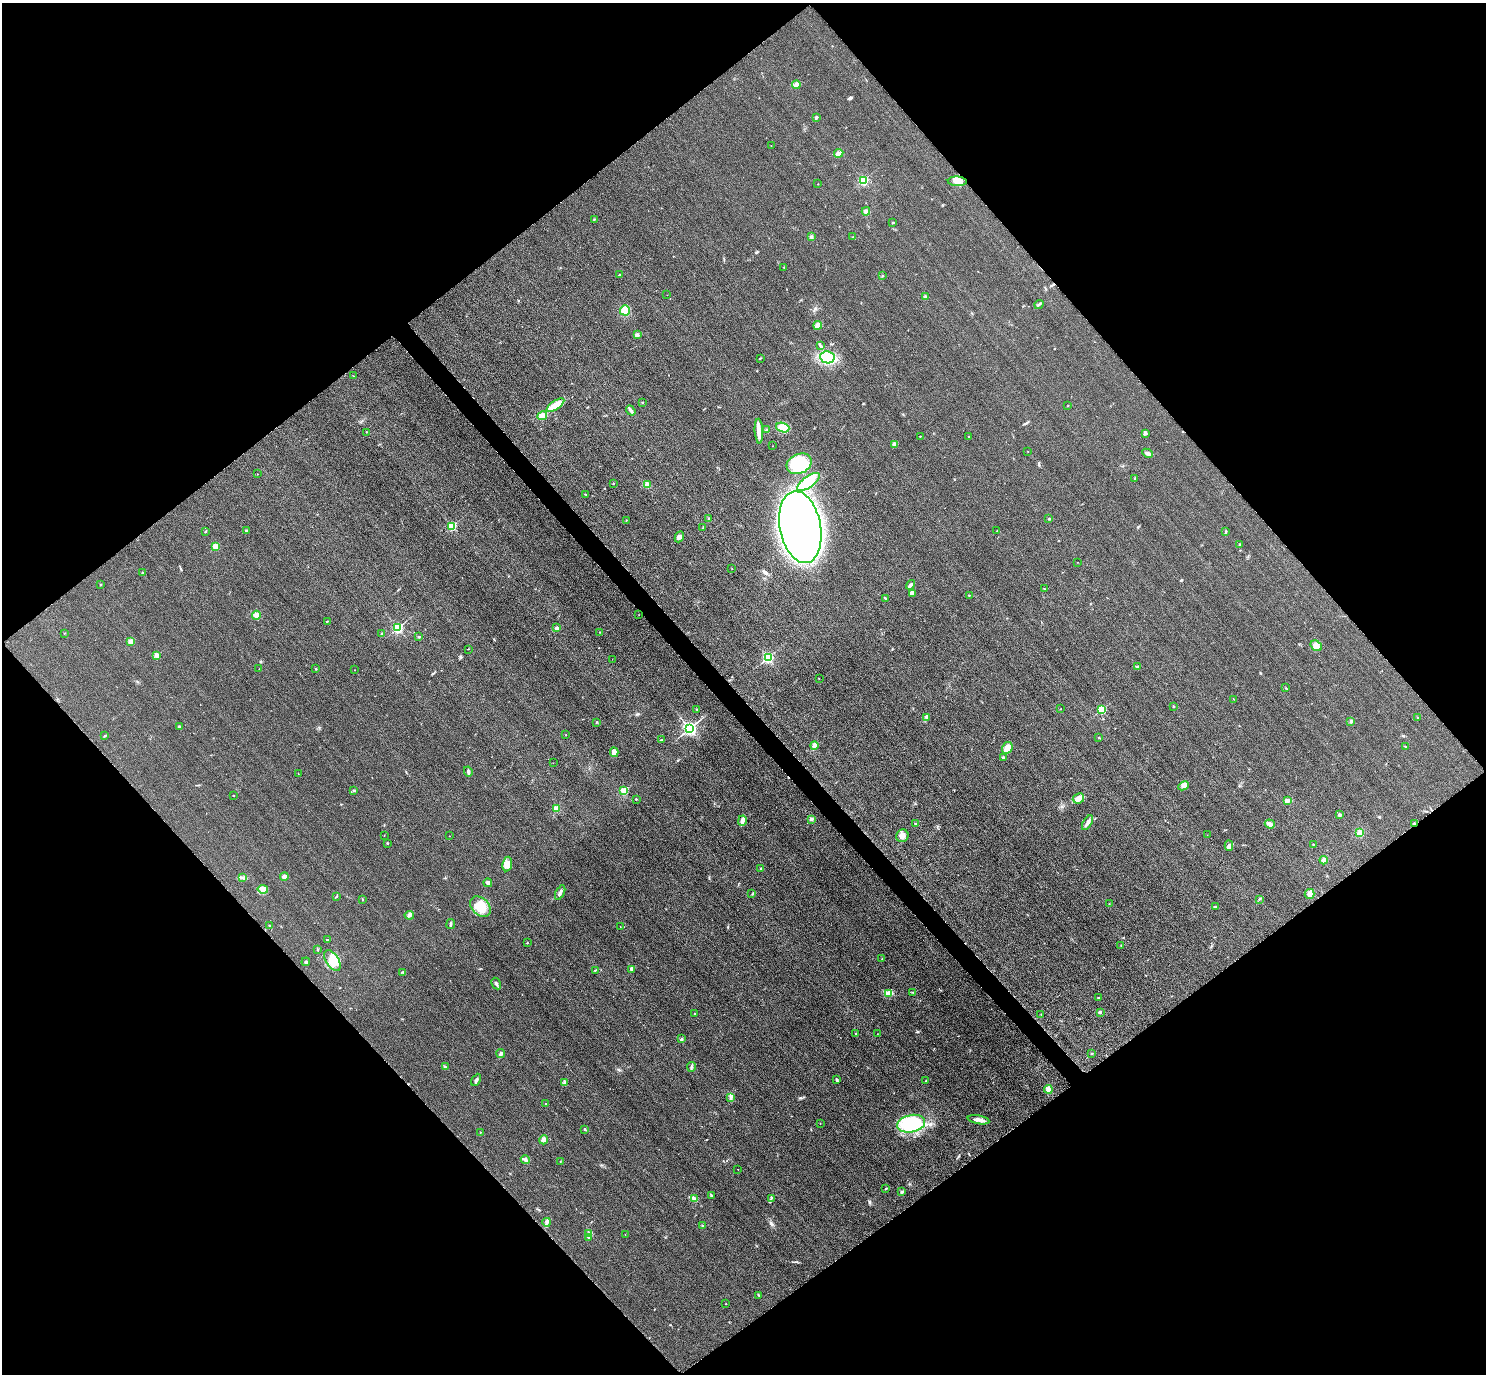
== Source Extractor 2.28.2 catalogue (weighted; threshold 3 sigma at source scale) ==
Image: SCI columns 31-5966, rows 326-5811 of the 5997 x 5994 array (HDU 1 of 3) = the unmasked area's bounding box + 8 px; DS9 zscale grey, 4 x 4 block average (1 PNG px = mean of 4 x 4 image px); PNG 1488 x 1376 px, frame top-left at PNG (2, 3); each listed source drawn as its Kron ellipse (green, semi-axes under 4 px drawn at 4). Shown black and unused: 51% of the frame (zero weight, under 3 of 4 exposures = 3% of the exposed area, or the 3 px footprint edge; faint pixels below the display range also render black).
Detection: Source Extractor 2.28.2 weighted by HDU 2 'WHT'. Background 0.0469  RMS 0.017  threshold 0.0777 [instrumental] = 3 sigma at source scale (4.5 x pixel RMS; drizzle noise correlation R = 1.50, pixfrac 1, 0.05/0.05 arcsec/px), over >= 5 px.
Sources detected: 217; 1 inside a brighter object's white glare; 2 cosmic-ray / hot-pixel residue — neither listed nor drawn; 3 coinciding with a brighter row at this scale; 2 inside a brighter listed object's ellipse — not listed separately; the other 209 listed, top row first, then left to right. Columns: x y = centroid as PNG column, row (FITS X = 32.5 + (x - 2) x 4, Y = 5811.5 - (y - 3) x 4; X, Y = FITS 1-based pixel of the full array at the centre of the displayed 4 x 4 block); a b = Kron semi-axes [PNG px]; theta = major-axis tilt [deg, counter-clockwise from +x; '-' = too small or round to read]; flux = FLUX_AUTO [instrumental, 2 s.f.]
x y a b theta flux
796 85 4 3 - 22
816 118 3 2 - 20
771 146 2 2 - 2.4
839 153 5 3 - 38
863 180 2 2 - 1000
957 181 9 5 -3 61
818 184 2 2 - 3.6
866 211 4 4 - 27
594 219 2 2 - 5.8
892 223 2 2 - 7.8
811 237 3 2 - 15
853 237 2 2 - 4.9
784 267 3 2 - 5.6
619 275 2 2 - 27
882 276 3 2 - 4.4
667 295 2 2 - 2.5
925 296 2 2 - 9
1039 304 5 2 - 16
625 310 5 5 - 110
818 325 4 2 - 19
637 335 3 3 - 15
821 346 2 2 - 7.5
827 357 7 6 - 430
760 358 2 2 - 6.2
353 376 2 2 - 2.3
642 402 2 2 - 23
555 405 10 4 34 170
1068 406 2 2 - 4.2
631 410 5 2 - 36
542 416 5 4 - 66
783 428 7 4 -20 58
766 430 2 2 - 9.1
759 431 12 4 -87 71
366 432 2 2 - 2.4
1145 433 3 2 - 7.8
920 436 2 2 - 4.4
969 436 2 2 - 8
894 444 4 3 - 29
772 446 2 2 - 3.7
1028 451 2 2 - 6.4
1147 453 5 3 - 30
799 464 13 9 26 410
257 474 2 2 - 4.8
1134 478 2 2 - 4.7
809 482 13 5 36 430
613 483 2 2 - 5.1
647 485 4 3 - 37
586 494 2 2 - 3.1
709 519 3 2 - 9.3
1049 519 2 2 - 8.4
626 520 2 2 - 3.1
451 526 2 2 - 520
800 527 36 20 -79 8700
703 528 3 2 - 6.4
246 531 2 2 - 57
997 531 2 2 - 2.2
205 532 2 2 - 3.9
1226 532 3 2 - 9.4
679 537 6 4 64 33
1239 544 2 2 - 4.7
215 546 2 2 - 330
1078 562 2 2 - 2.3
732 568 2 2 - 3.7
142 573 2 2 - 5.9
100 585 2 2 - 8.2
910 585 5 2 - 25
1044 589 2 2 - 5
913 593 4 3 - 19
969 595 2 2 - 5.7
886 598 3 2 - 7.9
256 615 4 4 - 36
639 615 2 2 - 1.8
327 621 2 2 - 4.7
397 628 2 2 - 1400
556 628 3 3 - 17
599 632 2 2 - 2
64 633 2 2 - 4
381 634 2 2 - 9.5
419 637 3 2 - 7.5
130 642 2 2 - 240
1316 646 6 5 - 48
468 649 2 2 - 7.7
157 655 2 2 - 250
768 657 2 2 - 1500
612 659 2 2 - 2
1137 667 3 2 - 6.6
259 669 2 2 - 2.5
316 669 2 2 - 4.7
354 670 2 2 - 2.1
819 678 2 2 - 3.4
1286 688 2 2 - 3.7
1233 699 2 2 - 2.4
1174 707 2 2 - 16
696 709 3 2 - 5.1
1060 709 2 2 - 2.1
1102 709 2 2 - 810
1417 717 2 2 - 4.6
926 718 4 3 - 16
1351 721 3 2 - 11
597 722 2 2 - 7.2
179 727 2 2 - 14
689 728 2 2 - 3100
566 735 2 2 - 7.9
105 736 3 2 - 6.2
1099 738 2 2 - 4.2
662 740 2 2 - 5.1
814 746 4 3 - 58
1405 747 3 2 - 9.4
1007 748 6 5 - 76
614 752 5 3 - 99
1003 758 2 2 - 5.5
553 763 2 2 - 2.4
468 771 5 3 - 22
298 774 2 2 - 3
1183 786 6 3 25 29
353 790 3 2 - 6.5
624 791 2 2 - 520
233 795 2 2 - 3.9
1078 798 6 5 - 43
636 799 2 2 - 9.8
1287 800 4 3 - 28
556 809 3 3 - 39
1339 815 3 3 - 16
811 819 2 2 - 120
742 821 5 2 - 92
1087 823 8 2 59 30
1414 823 3 2 - 13
915 824 3 2 - 6.2
1270 824 5 3 - 36
1360 833 4 3 - 37
384 835 2 2 - 2.4
1207 835 2 2 - 2.1
449 836 2 2 - 2.7
902 836 6 6 - 51
387 843 2 2 - 23
1313 844 2 2 - 3.4
1229 846 5 4 - 29
1324 860 4 3 - 44
507 864 7 5 80 93
761 869 3 2 - 14
284 876 4 3 - 28
243 878 4 2 - 12
488 883 4 3 - 31
263 889 5 3 - 28
560 892 8 2 62 24
752 894 2 2 - 5.4
1310 894 5 5 - 49
336 897 2 2 - 4.8
1259 899 2 2 - 3.4
362 900 2 2 - 5.1
1109 904 2 2 - 3.3
480 907 12 8 -45 190
1215 907 3 2 - 8
409 915 4 4 - 26
451 924 5 2 - 16
270 926 2 2 - 5.6
620 927 2 2 - 2.7
327 940 3 2 - 7
527 943 2 2 - 14
1121 945 2 2 - 4.1
317 949 2 2 - 7.3
882 959 2 2 - 2.8
332 961 12 6 -58 120
306 962 4 3 - 17
632 969 2 2 - 130
595 970 2 2 - 12
403 972 3 2 - 8.6
496 983 6 2 -60 18
912 992 2 2 - 5
888 994 2 2 - 5.7
1099 998 3 2 - 5.9
1100 1012 2 2 - 7.8
695 1014 2 2 - 9.1
1041 1014 2 2 - 3.5
855 1033 2 2 - 10
878 1034 2 2 - 1.7
682 1039 2 2 - 6.6
1092 1053 2 2 - 8.7
501 1054 4 4 - 18
445 1067 4 2 - 12
691 1067 5 2 - 14
476 1080 6 2 62 22
837 1080 3 2 - 15
926 1081 2 2 - 5.2
565 1083 3 2 - 8.4
1048 1089 4 3 - 45
730 1097 3 3 - 15
546 1104 2 2 - 6.7
978 1120 11 3 -10 48
820 1124 2 2 - 5.6
911 1124 14 8 12 740
585 1129 2 2 - 40
480 1132 2 2 - 12
544 1140 4 4 - 33
525 1160 4 3 - 20
560 1161 2 2 - 3.4
738 1169 2 2 - 3
886 1189 2 2 - 7.4
902 1192 2 2 - 64
711 1195 3 2 - 8
771 1198 3 2 - 7.2
694 1199 4 3 - 36
547 1222 4 3 - 21
702 1226 3 2 - 7.4
589 1233 3 2 - 9.2
625 1235 2 2 - 2.6
588 1237 2 2 - 13
759 1295 3 2 - 8.8
726 1304 2 2 - 3.4
Overlapping masked pixels (flux is a lower limit): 1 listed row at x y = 1414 823
Diffuse or blended objects may show on this block-average render without a row.